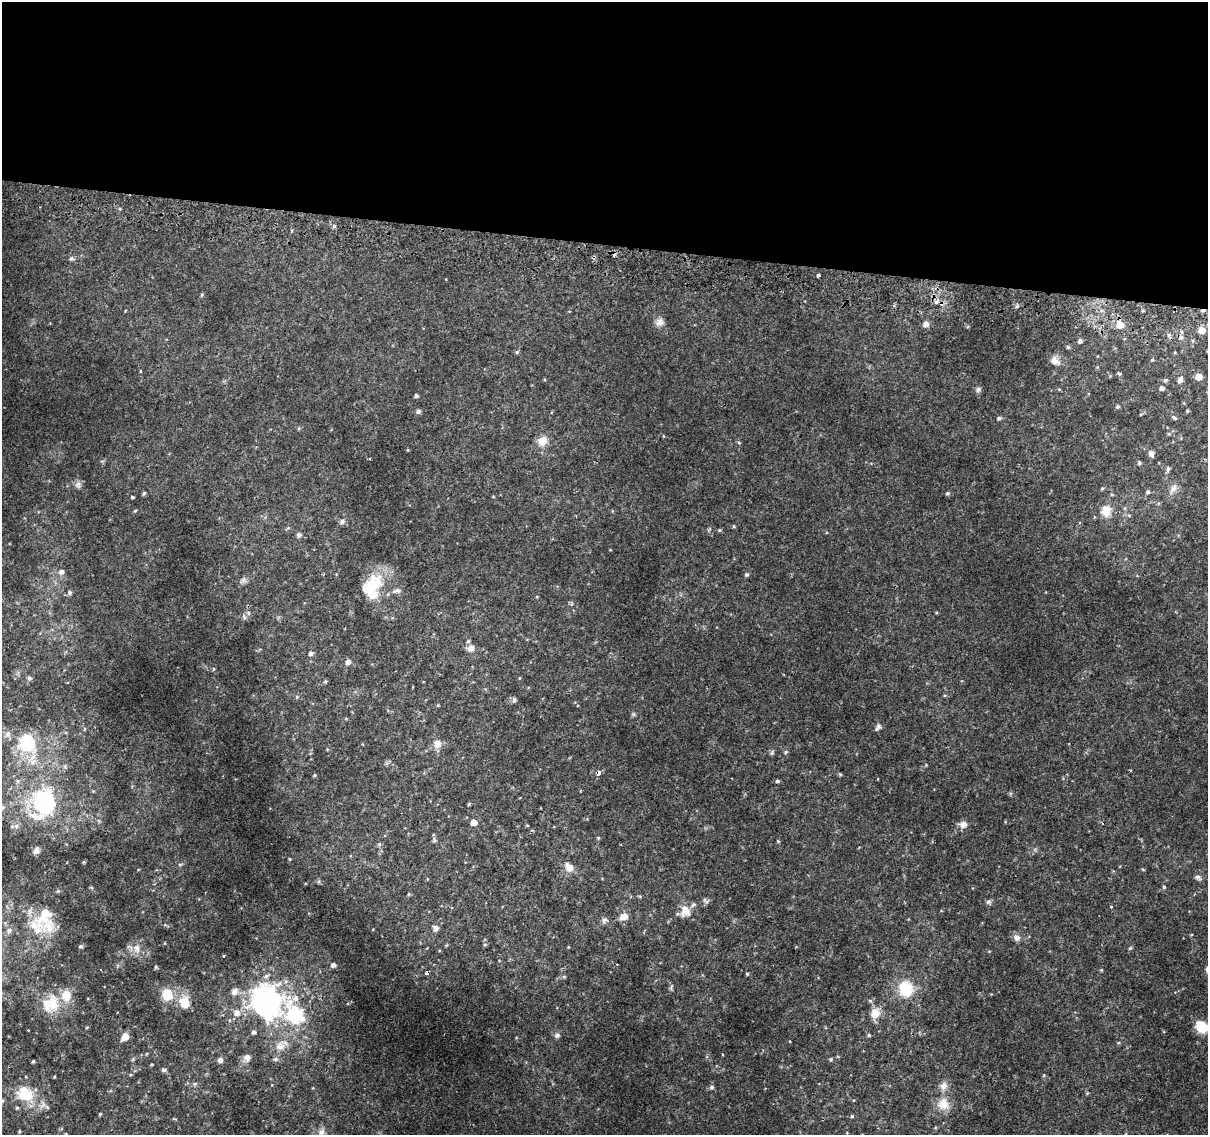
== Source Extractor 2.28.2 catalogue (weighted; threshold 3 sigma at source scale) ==
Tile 3 of 4 x 4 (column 3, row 1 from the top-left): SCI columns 2418-3623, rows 3662-4794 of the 4843 x 5116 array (HDU 1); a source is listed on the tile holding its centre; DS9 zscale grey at full resolution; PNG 1210 x 1137 px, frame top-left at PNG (2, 2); no overlay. Shown black and unused: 21% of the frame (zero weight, under 2 of 3 exposures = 2% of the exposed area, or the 3 px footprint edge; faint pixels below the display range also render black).
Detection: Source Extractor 2.28.2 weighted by HDU 2 'WHT'; one run over the whole footprint, this tile lists its part. Background 0.0111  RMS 0.0038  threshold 0.017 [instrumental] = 3 sigma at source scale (4.5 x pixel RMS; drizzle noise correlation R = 1.50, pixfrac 1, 0.0396/0.0396 arcsec/px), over >= 5 px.
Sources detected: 190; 4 cosmic-ray / hot-pixel residue — not listed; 13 inside a brighter listed object's ellipse — not listed separately; the other 173 listed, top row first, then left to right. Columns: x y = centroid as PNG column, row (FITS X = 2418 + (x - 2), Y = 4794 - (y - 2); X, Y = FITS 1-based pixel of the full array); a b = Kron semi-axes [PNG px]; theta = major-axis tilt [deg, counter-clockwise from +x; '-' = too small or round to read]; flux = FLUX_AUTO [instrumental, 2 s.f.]
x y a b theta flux
334 226 5 5 - 0.71
292 230 4 3 - 0.55
71 258 6 6 - 0.79
818 275 3 3 - 1.2
202 295 5 4 - 0.48
936 302 4 4 - 2.2
1143 311 5 3 - 0.4
659 322 12 10 22 2.3
926 324 6 6 - 2.3
1120 325 6 6 - 6.5
1201 330 6 5 - 4.2
1169 335 6 5 - 0.76
1181 338 7 5 61 1.1
1080 341 4 4 - 1.2
1068 347 4 4 - 0.56
517 352 6 4 45 0.57
1175 352 4 3 - 0.31
1152 360 4 4 - 0.39
1055 361 14 10 -36 2.8
140 371 4 3 - 0.3
1119 374 6 4 -53 0.51
1198 377 5 5 - 5.2
1180 379 9 6 72 2
1165 380 6 5 - 0.72
1162 388 5 4 - 1.6
978 389 8 6 25 1.1
1059 389 5 4 - 0.37
416 396 4 4 - 0.84
1118 407 5 4 - 0.71
418 411 5 5 - 1.1
1187 411 4 3 - 0.53
1141 414 4 3 - 0.36
1174 417 7 4 -37 0.72
999 418 5 4 - 0.85
1169 434 5 3 - 0.43
542 441 12 10 43 4.7
408 450 4 3 - 0.31
1151 454 7 6 - 1.6
369 459 3 2 - 0.33
1139 463 4 4 - 0.78
1168 469 11 5 75 0.97
78 485 9 9 - 1.4
1102 488 5 4 - 0.5
1173 488 17 8 56 2.7
1148 492 6 5 - 0.88
947 493 5 5 - 0.65
144 494 5 4 - 0.55
132 497 4 3 - 0.54
135 511 5 3 - 0.47
1106 511 15 14 - 5.1
1129 515 6 4 18 0.49
342 522 8 7 - 1.1
734 526 4 4 - 0.49
719 530 4 4 - 0.43
299 535 6 5 - 1.1
61 572 7 6 - 1.6
747 574 5 4 - 0.83
243 580 10 7 38 1.3
371 587 31 22 62 17
396 591 12 6 9 1.6
69 592 6 5 - 0.97
244 617 10 4 -71 0.81
471 648 9 8 - 2.5
311 653 5 5 - 1.1
348 662 5 5 - 1.9
213 669 5 3 - 0.4
29 678 6 5 - 0.73
325 681 5 4 - 0.58
945 695 5 3 - 0.4
297 697 5 5 - 0.54
514 700 8 5 85 0.81
438 705 4 3 - 0.36
633 714 7 5 22 0.64
346 719 5 3 - 0.32
878 727 11 6 49 1.2
84 729 6 4 88 0.42
27 743 31 28 -42 19
437 744 12 11 - 2.9
327 749 4 3 - 0.3
786 752 5 4 - 0.66
772 753 8 5 64 0.69
926 765 4 4 - 0.33
65 766 6 6 - 0.78
598 773 4 3 - 3.2
840 774 4 4 - 0.49
314 775 5 4 - 0.4
18 781 6 5 - 0.76
777 781 4 4 - 0.72
93 791 4 4 - 0.38
45 801 28 26 -51 45
469 804 3 3 - 0.53
2 808 9 6 37 1.1
474 822 5 5 - 4.9
963 824 9 8 - 2.5
527 825 5 3 - 0.31
16 826 6 6 - 1.2
598 838 5 4 - 0.43
434 840 9 5 -89 0.8
778 841 5 4 - 0.36
379 844 5 5 - 0.52
36 850 8 7 - 1.8
290 859 4 3 - 0.37
84 862 5 3 - 0.36
180 864 6 4 1 0.51
569 868 12 10 20 2.6
138 869 4 3 - 0.28
1143 869 5 3 - 0.36
1198 877 10 7 -44 1.3
91 887 6 4 -19 0.41
1164 887 5 5 - 0.47
409 894 4 4 - 0.48
705 901 11 6 -30 1
989 902 8 7 - 0.88
685 911 15 13 -79 5
44 914 33 19 64 13
624 917 12 9 21 2.9
604 920 9 7 44 1.2
435 928 9 8 - 1.5
9 931 8 7 - 1.6
1017 938 8 8 - 2
164 943 5 3 - 0.27
485 945 5 5 - 0.51
81 946 5 5 - 0.6
568 947 4 3 - 0.29
1130 948 6 4 44 0.49
137 949 14 10 -87 3.4
224 955 3 2 - 0.45
333 965 5 4 - 1.4
156 967 5 4 - 0.55
1101 970 4 4 - 0.4
747 974 4 4 - 0.58
564 976 6 4 0 0.57
671 987 10 4 66 0.73
906 989 21 19 -76 12
234 991 10 8 42 2
167 995 14 12 -78 8.2
870 1001 6 5 - 0.66
184 1002 16 13 -84 7.1
266 1003 27 24 -68 100
52 1004 29 15 87 9
237 1013 8 8 - 2.7
875 1013 13 11 81 4.5
295 1014 32 22 -69 30
87 1027 5 3 - 0.33
1202 1027 11 9 -40 11
254 1032 5 5 - 1.2
557 1035 8 7 - 1.2
869 1035 5 4 - 0.55
125 1037 8 6 52 4
280 1046 17 13 29 5
147 1054 5 4 - 0.44
247 1058 13 9 63 2.2
133 1059 6 4 71 0.5
831 1059 5 5 - 0.51
220 1060 6 6 - 1.5
33 1061 3 3 - 0.48
152 1064 4 3 - 0.37
163 1070 6 5 - 0.81
1044 1075 5 3 - 0.36
54 1077 3 2 - 0.33
195 1084 6 5 - 0.65
944 1086 13 10 62 2.8
711 1087 7 6 - 0.8
1087 1093 5 4 - 0.42
25 1094 16 13 -37 14
2 1101 6 5 - 0.65
943 1104 18 17 - 6.2
47 1107 6 5 - 0.78
17 1108 4 4 - 0.49
100 1114 3 3 - 0.42
852 1116 4 4 - 0.46
19 1131 3 3 - 0.4
321 1132 11 9 64 2.1
Overlapping masked pixels (flux is a lower limit): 1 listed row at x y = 598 773
Isophote crosses this tile's border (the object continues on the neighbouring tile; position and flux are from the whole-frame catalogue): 3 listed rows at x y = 2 808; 1202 1027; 2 1101
Unlisted compact peaks at least as high as the median listed source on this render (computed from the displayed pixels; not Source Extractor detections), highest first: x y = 739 443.